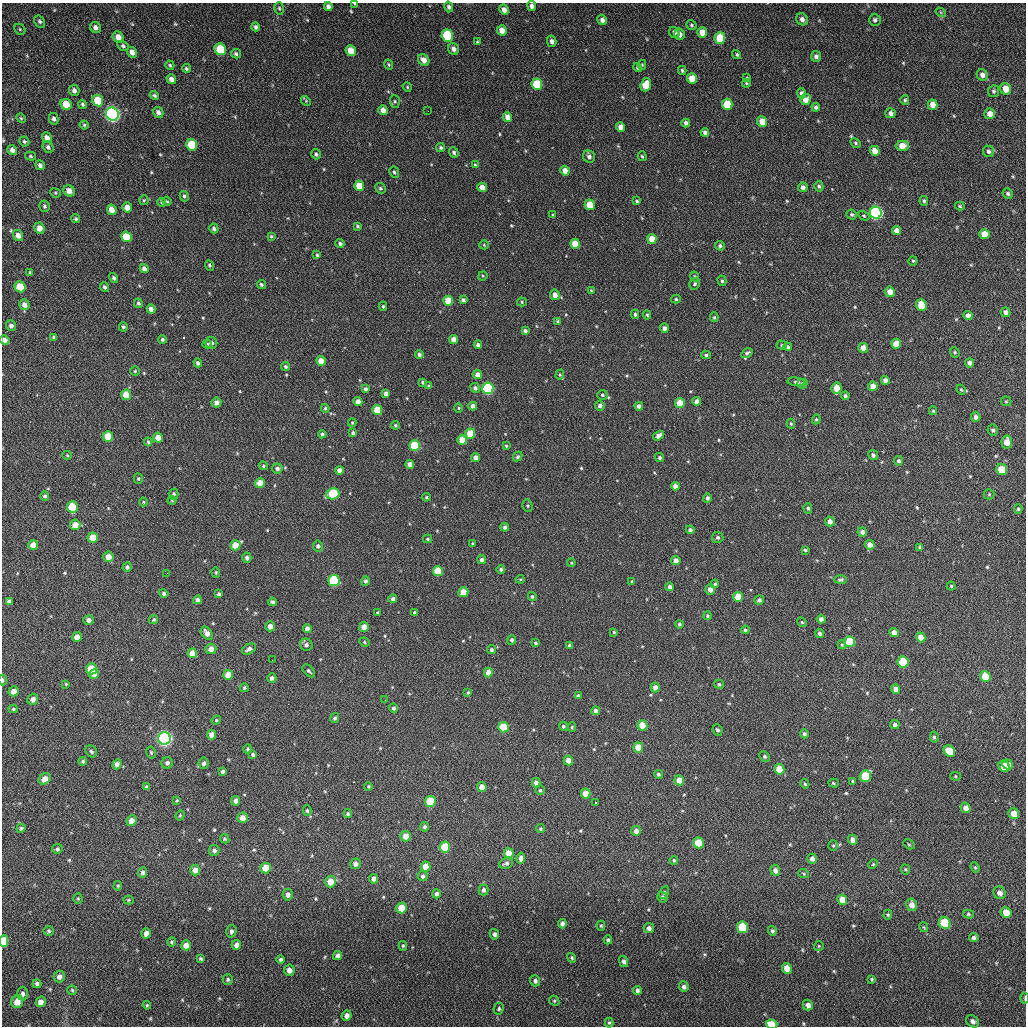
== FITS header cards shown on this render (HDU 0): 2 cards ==
NAXIS1  =                 1024 / length of data axis 1
NAXIS2  =                 1024 / length of data axis 2

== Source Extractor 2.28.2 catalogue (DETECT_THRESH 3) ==
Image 1024 x 1024 px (HDU 0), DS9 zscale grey, 1 PNG px = 1 image px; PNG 1028 x 1028 px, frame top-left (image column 1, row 1024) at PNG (2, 3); each listed source drawn as its Kron ellipse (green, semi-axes under 4 px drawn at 4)
Background 73.3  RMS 11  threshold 32.8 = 3 sigma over >= 5 px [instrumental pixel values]
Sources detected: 599; of the 599, the 500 brightest by FLUX_AUTO listed and drawn (99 fainter detections omitted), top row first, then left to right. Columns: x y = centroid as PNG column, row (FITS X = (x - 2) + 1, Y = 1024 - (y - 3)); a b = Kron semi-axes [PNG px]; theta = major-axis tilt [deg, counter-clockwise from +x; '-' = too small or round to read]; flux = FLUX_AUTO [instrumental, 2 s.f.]
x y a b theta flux
355 4 4 3 - 820
532 6 5 4 - 2400
328 7 4 4 - 2900
449 7 5 4 - 2000
279 8 6 4 -75 1100
504 10 5 4 - 4500
941 12 5 4 - 790
802 19 6 5 - 2900
602 20 5 4 - 3000
875 20 6 6 - 2100
40 21 6 5 - 1400
691 25 5 4 - 1100
95 27 6 5 - 2900
256 27 4 4 - 1600
20 29 6 5 - 1000
502 30 5 4 - 6500
674 32 6 5 - 2700
702 32 5 5 - 9000
679 34 5 5 - 3800
447 36 6 5 - 55000
118 37 6 5 - 5400
720 38 6 5 - 22000
552 41 5 5 - 2900
477 42 4 4 - 960
123 46 6 4 -29 1600
220 49 6 5 - 31000
453 49 6 5 - 3200
351 51 5 5 - 11000
132 52 5 4 - 4900
236 54 5 4 - 1600
737 55 5 4 - 1300
816 56 5 5 - 2300
424 60 6 5 - 5400
389 64 5 4 - 920
170 65 5 4 - 1200
642 65 5 4 - 830
638 67 5 4 - 1600
186 68 4 4 - 1300
682 70 4 3 - 1100
982 75 6 5 - 2900
747 77 3 2 - 3400
171 79 5 4 - 4000
692 79 5 5 - 13000
746 83 4 4 - 850
537 84 5 5 - 34000
646 85 6 5 - 13000
407 87 5 4 - 810
1005 89 6 5 - 7900
74 90 6 5 - 2700
994 91 6 5 - 1400
801 93 5 4 - 2600
154 95 5 4 - 1300
805 99 6 5 - 6500
905 100 5 4 - 1200
98 101 6 5 - 20000
306 101 5 4 - 810
395 101 6 5 - 1400
66 104 6 5 - 15000
82 104 5 3 - 1300
727 104 5 5 - 21000
933 105 5 5 - 6700
816 107 4 4 - 2000
383 110 5 4 - 5100
428 111 3 2 - 810
158 112 6 5 - 3000
890 113 5 5 - 2600
112 114 7 6 - 280000
990 114 5 5 - 4300
507 117 5 4 - 5600
21 118 5 4 - 850
54 119 6 4 -77 1900
762 122 5 5 - 12000
686 123 4 4 - 2400
84 125 4 4 - 1000
620 127 5 4 - 5300
705 132 4 4 - 2500
47 138 6 4 -53 4100
24 141 5 4 - 1300
855 143 6 4 -29 1100
192 145 6 5 - 30000
902 146 6 5 - 8800
48 147 6 5 - 1900
441 148 5 4 - 1300
12 150 5 4 - 2900
875 151 5 4 - 6900
989 151 6 5 - 2000
454 152 5 4 - 1500
316 154 5 4 - 1500
30 156 5 4 - 1100
642 156 5 3 - 970
589 157 6 5 - 2400
40 165 5 4 - 2400
475 165 3 3 - 890
565 171 5 4 - 5800
394 172 6 4 -61 1400
359 186 5 5 - 14000
819 186 5 4 - 1500
482 187 5 4 - 7100
803 187 5 4 - 3000
380 188 5 5 - 1400
69 191 6 5 - 4800
55 193 5 4 - 920
1008 193 5 5 - 1500
184 196 5 4 - 1400
144 200 5 4 - 1000
167 201 5 3 - 880
637 201 3 3 - 1100
924 201 5 4 - 1200
162 202 4 4 - 1300
590 205 5 5 - 18000
45 206 5 5 - 1500
960 206 5 3 - 1000
127 207 5 5 - 5500
112 210 5 4 - 7600
876 213 6 6 - 150000
553 215 3 3 - 940
852 215 5 5 - 1300
864 216 6 4 -30 980
76 219 4 4 - 1100
357 226 3 3 - 1100
39 228 6 5 - 5600
214 228 5 4 - 1800
896 231 5 4 - 4600
984 234 5 5 - 9400
18 235 5 5 - 4100
271 236 4 4 - 910
126 237 5 5 - 16000
652 239 5 4 - 12000
340 243 4 4 - 1600
575 244 5 5 - 16000
484 245 5 4 - 870
720 246 5 5 - 1500
317 255 4 3 - 1000
913 261 4 4 - 1100
209 265 5 4 - 1200
144 269 4 4 - 3000
30 273 4 3 - 1100
483 276 5 4 - 910
695 277 5 4 - 980
114 278 5 4 - 1500
722 281 5 4 - 1300
695 284 6 5 - 1400
261 285 5 4 - 1400
20 287 6 5 - 17000
105 287 5 4 - 1500
591 291 4 3 - 860
890 292 5 5 - 6800
555 295 5 5 - 5000
676 299 5 4 - 1300
463 300 4 4 - 2300
448 301 5 5 - 15000
522 302 5 4 - 1100
138 303 5 4 - 1500
24 305 5 5 - 3900
921 305 6 5 - 16000
383 306 4 4 - 1100
151 309 4 4 - 4400
1005 312 5 4 - 2900
635 314 4 3 - 1300
647 315 4 4 - 1100
968 316 5 4 - 3600
714 317 5 4 - 1000
558 322 4 4 - 1400
11 326 5 5 - 2600
123 327 5 4 - 1200
664 328 4 4 - 3200
525 331 4 3 - 1700
54 337 4 4 - 1400
162 339 4 4 - 1300
454 339 4 4 - 6100
5 340 5 4 - 3000
211 343 6 5 - 2200
207 344 5 4 - 970
896 344 5 5 - 10000
478 345 4 4 - 2600
782 345 5 4 - 1100
788 347 4 4 - 1700
863 348 5 5 - 4700
955 352 5 4 - 1100
747 353 6 4 33 1500
419 354 4 3 - 1800
706 355 5 4 - 1300
321 361 5 4 - 9000
198 363 4 4 - 2000
969 363 4 4 - 2900
286 367 5 4 - 1500
135 371 5 4 - 970
477 374 4 4 - 4300
560 375 5 4 - 980
885 380 4 4 - 3600
423 382 4 3 - 1500
796 382 9 4 -7 1600
802 384 5 5 - 1600
429 386 4 3 - 1500
873 386 5 4 - 5500
475 388 5 4 - 1800
488 388 6 5 - 82000
837 388 6 5 - 13000
365 389 4 4 - 1700
961 390 5 4 - 890
386 393 4 4 - 2900
126 395 5 5 - 13000
602 395 5 5 - 1200
845 396 4 4 - 1700
697 401 4 4 - 3100
1006 401 5 5 - 940
358 402 4 4 - 4800
216 403 5 4 - 3100
680 403 5 5 - 13000
473 406 4 4 - 3600
600 406 5 4 - 2700
639 406 4 4 - 2900
325 408 4 3 - 1000
459 408 4 4 - 830
377 410 5 5 - 16000
933 411 4 3 - 930
976 417 5 4 - 3200
816 419 5 4 - 950
352 422 4 4 - 900
791 424 5 4 - 960
395 425 4 4 - 1300
993 430 6 5 - 1800
353 433 4 4 - 1700
322 434 4 4 - 1400
470 434 5 5 - 17000
659 436 6 4 33 3700
108 437 5 5 - 16000
158 438 5 5 - 8600
462 440 5 4 - 11000
148 442 4 3 - 1000
1007 442 6 5 - 8700
415 446 5 5 - 46000
506 446 4 3 - 820
67 455 5 4 - 950
873 455 5 5 - 2300
518 457 5 4 - 1300
660 457 4 4 - 1500
476 458 4 4 - 3700
899 461 4 4 - 1700
410 464 4 4 - 4600
263 466 5 4 - 940
277 468 5 5 - 2500
1002 470 5 5 - 23000
339 471 4 4 - 4700
138 479 5 4 - 950
260 483 5 5 - 10000
675 486 4 4 - 4500
174 494 5 4 - 1600
333 494 6 5 - 42000
989 494 5 5 - 920
45 496 5 4 - 1500
426 497 4 3 - 920
707 498 5 4 - 2000
172 500 4 4 - 830
143 502 4 4 - 790
528 506 6 5 - 1100
72 507 5 5 - 24000
808 508 5 4 - 1400
1018 509 4 4 - 1000
830 521 5 5 - 4400
75 525 5 5 - 7000
505 527 4 4 - 2400
690 530 4 4 - 2200
862 532 4 4 - 3100
718 537 5 5 - 1600
93 538 5 5 - 14000
427 539 4 4 - 880
472 543 4 4 - 920
33 545 5 5 - 6500
235 545 5 5 - 12000
870 545 5 4 - 5000
318 546 5 5 - 1900
920 547 4 3 - 1400
805 550 3 3 - 1100
108 557 5 5 - 7000
247 558 5 4 - 2500
482 560 4 4 - 2200
676 561 4 4 - 4500
571 563 4 4 - 880
127 567 5 4 - 1700
501 569 4 4 - 1600
438 571 5 5 - 19000
216 572 5 4 - 860
167 573 3 2 - 860
520 579 4 4 - 800
841 580 6 4 1 1600
334 581 5 5 - 61000
365 581 4 4 - 1900
632 582 4 3 - 1200
715 584 4 4 - 1200
951 586 4 4 - 930
670 587 4 4 - 2600
710 589 5 5 - 4600
463 592 5 5 - 12000
164 593 5 4 - 1800
219 594 4 4 - 1900
532 597 4 4 - 1400
738 597 5 5 - 12000
393 599 4 4 - 1900
197 600 4 4 - 2800
759 600 5 4 - 1800
9 601 4 4 - 2000
272 602 4 4 - 2000
415 612 3 3 - 1100
377 613 4 3 - 880
707 616 4 4 - 1000
821 619 4 4 - 2900
89 620 5 5 - 3000
154 620 4 4 - 1100
802 622 5 4 - 990
679 624 4 4 - 1400
270 626 5 5 - 4700
364 627 5 4 - 7100
307 629 4 4 - 4000
745 630 4 4 - 1200
614 632 4 4 - 910
894 632 5 4 - 4900
207 633 7 5 -51 4800
820 633 5 4 - 2300
77 637 5 5 - 5400
921 637 5 4 - 7600
512 640 5 4 - 1900
365 642 5 4 - 950
850 642 5 5 - 32000
536 643 4 3 - 1100
306 645 6 6 - 2500
842 645 4 4 - 920
570 646 4 4 - 2400
211 649 5 5 - 4500
249 649 7 5 26 3100
491 650 4 4 - 1600
192 653 5 4 - 6900
272 660 2 2 - 2000
903 662 6 5 - 38000
91 669 5 5 - 18000
309 671 8 4 -47 1700
488 672 5 4 - 7800
94 674 5 4 - 7100
228 675 5 5 - 10000
985 677 5 5 - 17000
272 678 5 4 - 2300
2 680 5 2 - 1300
66 684 3 3 - 800
719 684 5 4 - 1200
655 687 5 4 - 3800
244 688 4 4 - 1200
896 689 5 4 - 5300
13 691 5 5 - 5300
468 693 4 3 - 1000
578 696 4 4 - 2600
33 699 6 5 - 2900
385 700 2 2 - 880
393 708 5 4 - 1700
13 709 5 4 - 990
596 711 4 4 - 2700
335 718 5 4 - 1500
216 720 5 4 - 870
642 725 5 5 - 14000
895 725 5 4 - 1900
563 726 5 4 - 1300
504 727 5 5 - 22000
572 727 5 4 - 870
717 730 6 5 - 1800
804 734 4 4 - 1600
212 735 5 4 - 5200
934 737 5 4 - 1300
164 738 6 6 - 280000
638 747 5 5 - 11000
247 749 4 4 - 1200
91 751 6 5 - 1400
949 751 6 5 - 16000
151 752 6 4 -75 1000
253 755 4 4 - 1800
765 756 6 5 - 1500
568 760 5 4 - 6200
83 761 4 4 - 1100
167 763 6 5 - 2300
203 763 5 5 - 2100
117 764 5 4 - 3300
1008 764 5 5 - 8600
1004 766 6 5 - 14000
779 769 5 5 - 16000
223 771 4 4 - 1900
658 774 4 4 - 1500
865 776 6 5 - 33000
955 776 5 4 - 930
45 779 7 5 38 4900
679 780 5 5 - 8500
853 781 3 3 - 1000
536 783 4 4 - 3100
833 783 5 4 - 930
805 784 5 4 - 1100
368 786 4 4 - 950
146 787 4 3 - 1600
482 787 5 4 - 7300
540 790 4 4 - 1100
586 793 5 4 - 9000
177 801 4 3 - 850
236 801 4 4 - 3800
430 802 5 5 - 29000
596 803 3 2 - 1500
966 808 5 5 - 4700
307 811 5 4 - 1200
1014 813 6 5 - 9300
348 814 4 4 - 1500
180 815 5 4 - 960
242 818 5 5 - 5600
131 821 5 5 - 4700
425 827 5 4 - 1800
21 828 4 4 - 1100
541 829 5 4 - 1200
636 831 5 4 - 3600
405 836 5 5 - 6700
225 839 5 4 - 1100
852 840 5 4 - 3600
698 843 5 5 - 21000
909 844 6 4 -30 870
833 846 5 4 - 900
445 847 5 5 - 32000
57 849 5 4 - 1400
214 850 5 5 - 2300
509 853 5 5 - 10000
521 858 5 4 - 3800
812 859 5 4 - 3200
674 860 4 3 - 950
506 863 7 5 25 2000
355 864 5 5 - 3300
873 864 5 4 - 900
426 867 5 5 - 9700
975 867 5 4 - 1000
266 868 5 5 - 13000
905 869 5 4 - 1000
195 870 5 5 - 5100
775 870 6 4 -67 3400
142 872 5 4 - 2100
804 874 5 4 - 860
423 876 5 5 - 2000
374 879 5 4 - 3500
330 882 6 5 - 9400
118 886 5 4 - 800
483 890 5 5 - 2300
664 892 6 4 65 1200
1000 893 6 6 - 4100
437 894 4 4 - 2000
288 895 6 5 - 3200
662 897 5 5 - 1500
78 898 5 4 - 910
128 900 5 4 - 830
842 900 5 5 - 9200
912 905 6 5 - 5600
401 908 5 5 - 16000
1006 913 6 5 - 11000
968 914 5 4 - 1000
888 915 5 4 - 890
945 923 6 5 - 39000
562 924 4 4 - 3400
601 926 5 4 - 920
742 927 6 5 - 39000
924 927 5 4 - 810
649 928 5 5 - 2900
49 931 5 5 - 1200
231 931 6 5 - 2300
772 931 5 4 - 1500
146 933 5 4 - 4600
494 934 5 4 - 2500
974 938 5 4 - 2000
608 940 4 4 - 1700
4 941 6 4 90 23000
171 942 4 4 - 1000
186 945 5 5 - 6400
236 945 5 4 - 3700
403 946 5 4 - 990
819 946 5 5 - 810
338 956 4 4 - 3300
572 958 5 4 - 1100
201 959 4 3 - 1100
281 960 4 4 - 1700
623 961 5 4 - 2600
787 968 5 5 - 10000
289 970 5 5 - 4500
59 976 6 5 - 3200
228 979 5 5 - 1700
871 979 3 3 - 850
535 981 5 5 - 2300
37 984 4 4 - 1800
684 987 5 5 - 2700
72 990 5 4 - 990
637 990 4 4 - 2400
23 994 7 5 -89 2400
1025 998 6 2 90 1100
554 1001 5 4 - 1000
17 1002 6 6 - 7100
41 1002 5 5 - 3700
147 1005 4 4 - 910
808 1005 5 5 - 3500
499 1009 6 5 - 1400
347 1016 5 5 - 4000
972 1021 7 5 -35 2800
609 1023 5 4 - 980
772 1024 6 4 -18 16000
At the frame edge (FLAGS 8, measured only in part): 6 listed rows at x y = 355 4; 5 340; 2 680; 4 941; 1025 998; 772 1024
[99 fainter detections neither listed nor drawn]